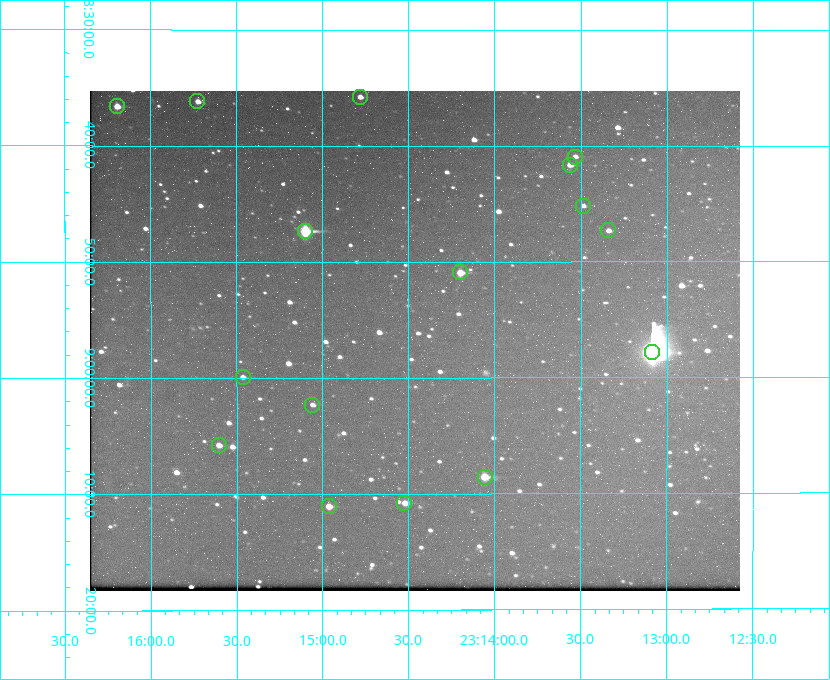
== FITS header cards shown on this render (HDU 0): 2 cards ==
NAXIS1  =                  650 / Width of table row in bytes
NAXIS2  =                  500 / Number of rows in table

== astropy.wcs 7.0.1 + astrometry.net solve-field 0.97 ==
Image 650 x 500 px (HDU 0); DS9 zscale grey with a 90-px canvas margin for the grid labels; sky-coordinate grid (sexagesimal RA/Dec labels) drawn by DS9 from the SOLVED WCS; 16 Tycho-2 reference stars matched to detected sources circled (green)
Header WCS: none
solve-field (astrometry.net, Tycho-2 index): SOLVED blind (the file carries no WCS)
Solved WCS: RA---TAN-SIP/DEC--TAN-SIP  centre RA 23:14:28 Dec +08:57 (348.62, +8.95 deg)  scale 5.17 arcsec/px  FOV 56.0' x 43.1'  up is -180 deg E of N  parity flipped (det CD > 0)
(file carries no celestial WCS; the grid is the blind solution)
Tycho-2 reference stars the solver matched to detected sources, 16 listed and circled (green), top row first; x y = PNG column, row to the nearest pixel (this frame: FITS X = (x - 90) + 1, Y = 500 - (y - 91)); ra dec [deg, ICRS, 3 dp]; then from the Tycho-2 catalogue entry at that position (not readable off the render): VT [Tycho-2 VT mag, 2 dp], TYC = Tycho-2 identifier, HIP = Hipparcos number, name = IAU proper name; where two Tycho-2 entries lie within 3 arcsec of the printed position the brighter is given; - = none
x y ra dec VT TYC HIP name
360 97 348.695 +8.597 11.30 1161-1571-1 - -
197 101 348.931 +8.603 11.18 1161-1110-1 - -
117 106 349.048 +8.610 11.72 1161-1223-1 - -
575 157 348.383 +8.682 11.92 1161-890-1 - -
570 165 348.391 +8.694 11.47 1161-728-1 - -
583 206 348.371 +8.753 12.36 1161-1249-1 - -
608 230 348.335 +8.788 11.88 1161-938-1 - -
305 231 348.775 +8.789 8.97 1161-884-1 114784 -
460 272 348.550 +8.849 10.80 1161-574-1 - -
652 352 348.271 +8.963 6.92 1161-1161-1 114608 -
243 377 348.866 +8.999 11.82 1161-694-1 - -
312 405 348.765 +9.039 11.87 1161-1547-1 - -
219 445 348.901 +9.097 11.97 1161-534-1 - -
485 477 348.514 +9.143 10.38 1161-1071-1 - -
404 503 348.631 +9.180 11.26 1161-1559-1 - -
329 506 348.741 +9.184 11.62 1161-452-1 - -